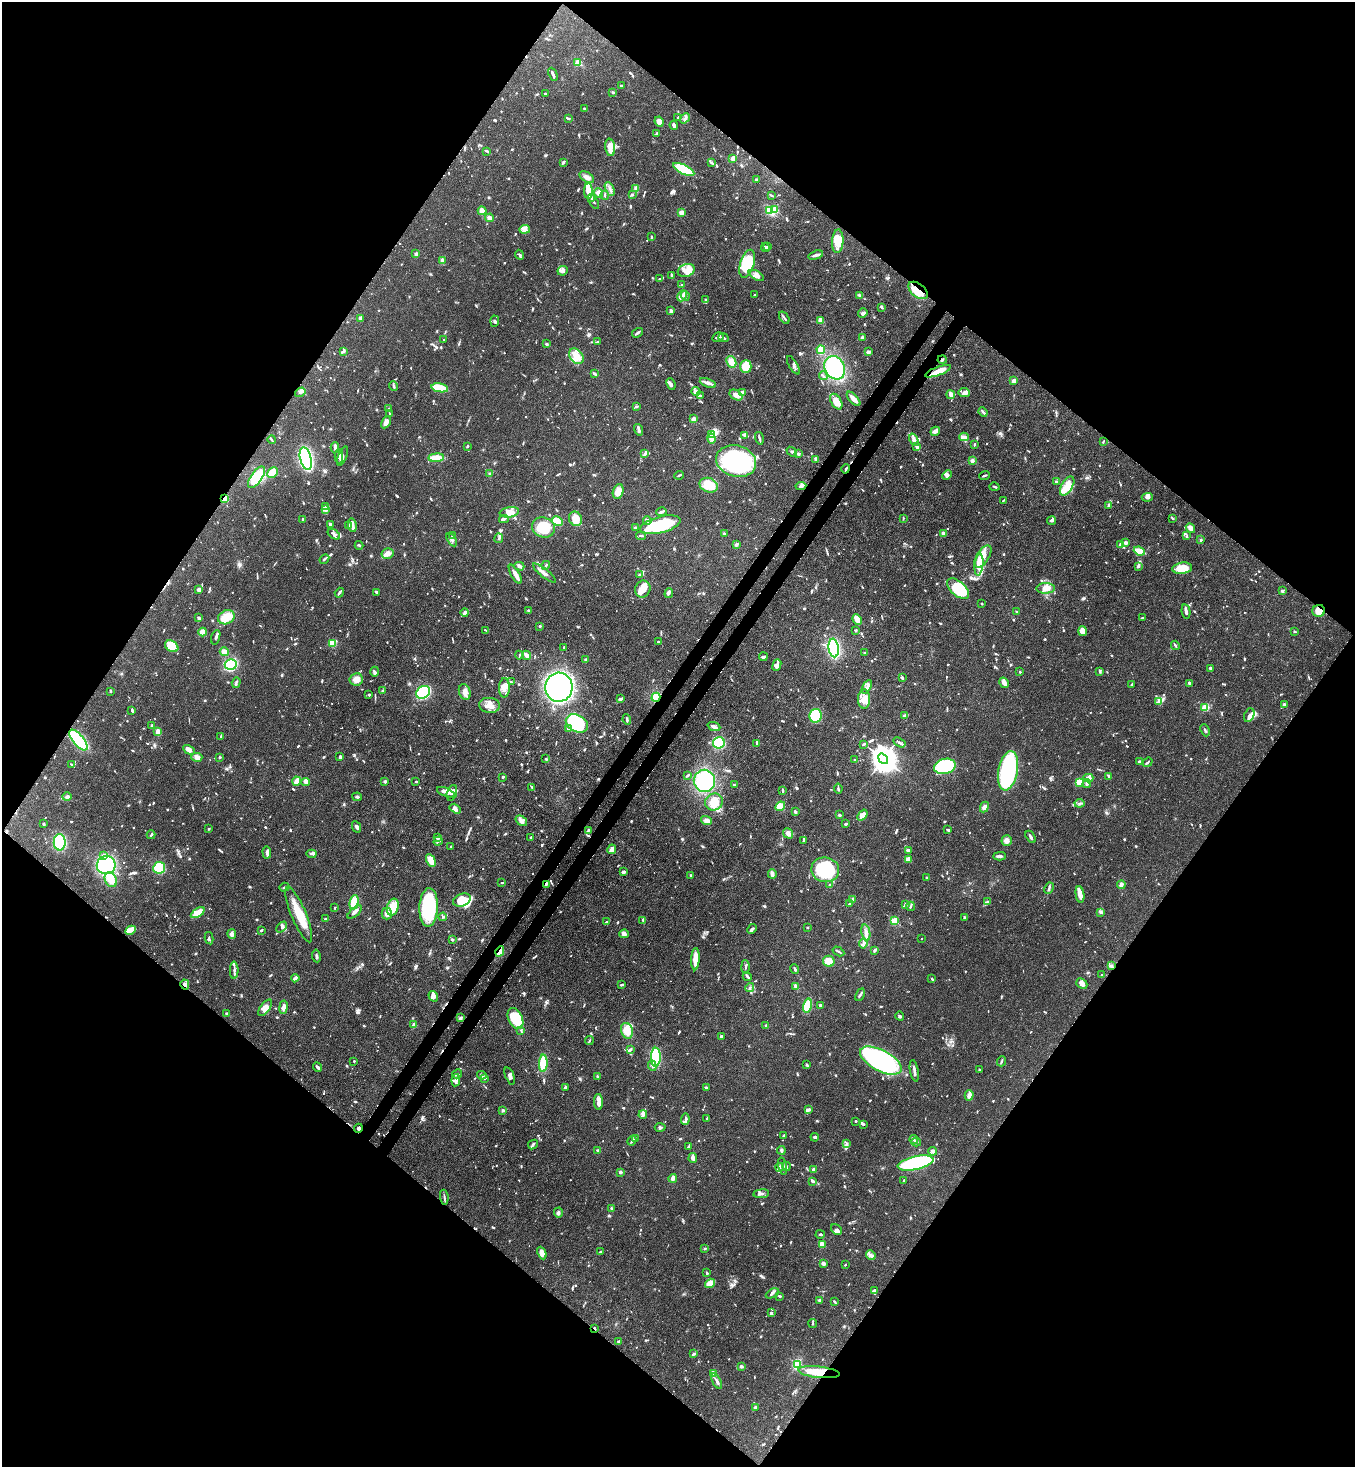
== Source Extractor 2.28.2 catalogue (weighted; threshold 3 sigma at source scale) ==
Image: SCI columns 364-5774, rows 60-5918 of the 5999 x 5977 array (HDU 1 of 3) = the unmasked area's bounding box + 8 px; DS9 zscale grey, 4 x 4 block average (1 PNG px = mean of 4 x 4 image px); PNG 1357 x 1469 px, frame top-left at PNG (2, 2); each listed source drawn as its Kron ellipse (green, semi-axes under 4 px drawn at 4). Shown black and unused: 51% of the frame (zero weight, under 3 of 4 exposures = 7% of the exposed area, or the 3 px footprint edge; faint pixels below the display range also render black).
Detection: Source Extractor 2.28.2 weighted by HDU 2 'WHT'. Background 0.0905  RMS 0.0038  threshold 0.017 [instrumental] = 3 sigma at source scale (4.5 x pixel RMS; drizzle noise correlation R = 1.50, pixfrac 1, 0.05/0.05 arcsec/px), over >= 5 px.
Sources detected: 1524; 3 too faint to see at this stretch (4 x 4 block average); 9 inside a brighter object's white glare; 15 cosmic-ray / hot-pixel residue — neither listed nor drawn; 63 coinciding with a brighter row at this scale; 117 inside a brighter listed object's ellipse — not listed separately; of the other 1317, all 500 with FLUX_AUTO >= 2.45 (the completeness limit of this list) listed and drawn (817 fainter detections not listed), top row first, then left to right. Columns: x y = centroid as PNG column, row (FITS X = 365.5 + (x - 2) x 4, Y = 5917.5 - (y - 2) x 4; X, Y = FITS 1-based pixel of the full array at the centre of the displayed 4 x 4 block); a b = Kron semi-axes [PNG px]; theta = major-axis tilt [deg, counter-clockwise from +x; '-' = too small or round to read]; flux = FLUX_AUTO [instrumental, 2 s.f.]
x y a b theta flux
578 63 2 2 - 83
553 74 7 2 -67 8.9
622 86 3 2 - 5
613 92 2 2 - 4.1
545 93 2 2 - 5.7
584 108 2 2 - 3.5
678 118 4 2 - 2.8
685 118 5 2 - 5.1
568 119 4 2 - 2.8
659 122 5 3 - 17
674 125 4 2 - 7.1
657 133 4 2 - 2.5
610 147 9 5 -83 31
487 151 3 2 - 4.3
733 158 3 3 - 12
711 162 3 2 - 2.9
563 163 3 2 - 4.3
684 169 11 4 -27 140
587 177 8 4 -33 11
757 179 3 2 - 5.3
610 189 7 2 -63 5.9
636 189 4 3 - 8
588 191 8 4 90 17
598 193 5 4 - 11
632 194 2 2 - 3.9
605 195 4 2 - 3.3
771 195 3 2 - 3.5
592 198 4 2 - 4.6
593 202 8 2 -59 4
769 210 2 2 - 140
775 210 2 2 - 150
482 211 4 3 - 16
681 212 2 2 - 62
489 218 4 4 - 7.3
525 229 5 4 - 15
652 237 3 2 - 2.9
838 241 12 5 86 40
765 247 4 2 - 2.6
768 247 2 2 - 4.9
416 254 2 2 - 14
519 255 5 3 - 4
816 255 7 3 17 8.3
442 261 4 3 - 7.6
747 264 14 7 73 120
563 271 5 4 - 6.4
686 271 9 6 21 20
756 275 8 2 -30 7.5
672 276 4 2 - 4
660 279 4 3 - 3.4
682 285 3 2 - 2.6
918 290 11 6 -38 40
755 295 2 2 - 3
859 295 4 3 - 3.2
682 296 6 3 64 6.7
685 296 5 3 - 4.9
705 299 2 2 - 3.1
882 307 3 2 - 3.9
671 311 3 3 - 4.6
863 313 5 3 - 7.5
360 318 4 2 - 6.8
784 318 7 2 -54 4.8
820 320 3 2 - 20
495 321 5 2 - 3.3
637 333 6 2 34 6.6
718 337 6 2 29 4.1
723 338 5 2 - 6
862 338 3 3 - 4.8
443 340 2 2 - 6.5
597 342 3 2 - 2.6
546 344 3 2 - 4.1
821 350 4 3 - 34
344 351 4 3 - 3.3
869 352 4 2 - 6.4
576 356 8 6 -50 22
942 359 4 2 - 3.1
731 362 6 5 - 21
793 365 10 3 -58 7.6
746 366 6 5 - 56
835 368 12 10 -60 170
938 371 13 4 21 40
594 374 3 2 - 5.7
823 376 4 2 - 3.2
1014 381 3 2 - 18
708 383 8 3 -20 10
671 384 6 4 -66 6.2
393 386 5 2 - 5.1
440 388 8 3 -11 73
696 391 4 3 - 7.1
300 392 6 3 35 6.8
742 392 4 2 - 5.2
964 392 5 4 - 8.7
700 395 4 2 - 2.5
736 395 7 4 -31 14
951 395 4 2 - 15
854 399 9 2 -47 22
836 402 8 5 -59 32
637 406 3 2 - 4.1
389 409 2 2 - 3.7
983 412 5 2 - 3.4
390 414 3 2 - 4.1
693 419 2 2 - 60
386 422 6 4 61 8.3
638 430 6 3 -74 7.1
935 431 5 3 - 10
712 434 4 3 - 61
744 435 3 3 - 4.4
964 437 5 3 - 20
712 438 5 2 - 16
759 438 6 2 -74 5.5
272 440 4 2 - 3.4
914 440 6 3 -67 11
1103 442 3 2 - 2.5
975 444 2 2 - 3.5
467 447 2 2 - 4.3
917 447 3 3 - 5.1
335 448 5 3 - 6.8
792 452 6 2 -40 4.6
799 453 4 4 - 4
645 454 4 2 - 5.6
339 456 7 3 -90 14
342 456 10 3 69 8.6
436 458 8 3 5 37
306 459 11 5 -76 350
816 459 3 2 - 6.6
736 461 20 15 -16 320
972 461 2 2 - 40
846 469 5 2 - 2.7
272 473 6 4 45 31
489 474 3 2 - 2.9
679 475 5 2 - 2.5
947 475 5 4 - 6.8
984 476 5 2 - 4.6
256 477 12 5 54 97
1056 482 3 2 - 3.8
709 485 9 7 -21 46
801 486 5 3 - 6.4
1067 486 10 5 58 22
994 487 5 2 - 3.1
618 491 7 5 73 25
1147 497 5 3 - 6.3
225 499 3 3 - 30
1003 500 4 2 - 2.5
1108 505 2 2 - 3.6
326 507 3 2 - 2.8
325 509 3 2 - 3.8
509 512 9 5 8 17
662 512 5 2 - 6.4
903 518 3 2 - 2.8
1172 518 4 2 - 3.7
303 519 2 2 - 13
504 519 5 3 - 4.9
575 519 7 6 - 37
647 520 4 2 - 4
557 521 6 4 -29 50
1052 521 4 3 - 4.8
330 524 2 2 - 10
349 525 3 2 - 4.4
352 525 7 2 -79 23
660 525 21 8 14 180
543 527 11 10 - 70
635 528 3 3 - 3.8
1190 528 5 3 - 17
724 533 3 2 - 3.6
334 534 7 3 -36 6.1
943 534 3 2 - 12
452 535 2 2 - 2.8
641 536 5 2 - 4
1187 536 3 3 - 2.7
499 538 5 2 - 3.5
452 539 7 3 -60 7.1
1201 540 3 2 - 3.6
1126 543 2 2 - 16
1120 544 3 2 - 2.8
359 545 4 2 - 3.3
736 545 3 3 - 4.5
1139 551 6 2 -22 48
387 554 6 5 - 13
983 556 12 6 57 34
324 559 5 2 - 3.4
546 565 4 2 - 3.6
979 565 11 4 83 52
519 566 5 3 - 6.4
1138 566 3 2 - 6.1
1182 568 10 5 8 50
544 573 14 2 -38 9.2
515 574 11 2 -60 21
639 575 3 3 - 3
1046 588 9 5 2 18
199 589 3 3 - 6.1
643 589 8 7 - 24
958 589 13 7 -42 120
1282 591 2 2 - 4.3
376 592 3 2 - 5.3
339 593 5 2 - 5.5
669 593 5 4 - 5.5
982 604 2 2 - 2.5
529 611 3 2 - 6.5
1186 611 7 2 -78 10
1319 611 6 6 - 29
465 612 4 3 - 4
1017 612 3 2 - 3
226 617 8 6 28 37
198 618 4 3 - 4.5
1142 618 4 2 - 4.6
857 620 5 3 - 19
540 626 2 2 - 11
485 630 2 2 - 3.9
856 630 2 2 - 3.8
1082 631 5 3 - 35
1295 631 3 2 - 2.8
203 632 4 3 - 22
216 637 7 2 73 6.6
659 642 3 2 - 5
332 643 4 3 - 28
1175 645 5 2 - 3.6
172 646 7 5 -34 54
564 647 2 2 - 4.4
834 648 9 5 -82 250
224 652 4 4 - 15
865 653 3 2 - 3.3
519 655 4 2 - 2.9
527 655 5 3 - 13
763 657 4 2 - 5.8
585 660 3 2 - 2.7
231 665 6 5 - 140
777 665 6 3 69 20
1211 669 4 2 - 6.9
1100 671 4 2 - 3.4
375 672 5 3 - 5.8
1020 672 2 2 - 5.3
902 678 3 2 - 3.4
356 679 7 6 - 15
511 682 2 2 - 3.2
236 683 5 2 - 5.1
1004 683 6 4 -58 11
1189 683 3 2 - 5.7
1132 684 3 2 - 2.5
559 687 14 14 - 1100
867 687 7 4 61 7.9
504 688 10 5 88 16
110 691 3 2 - 3.3
383 691 4 3 - 3.6
423 692 7 5 36 200
465 692 8 5 -72 15
369 695 2 2 - 3.6
656 697 4 3 - 41
620 699 4 3 - 5.1
864 699 9 6 89 21
1159 702 4 3 - 6.2
1284 704 3 2 - 4.7
489 705 10 7 -5 23
1205 708 2 2 - 120
132 710 3 2 - 5.1
1249 715 7 5 66 8.4
816 716 7 6 - 100
904 716 4 2 - 11
627 720 5 2 - 5
577 723 12 8 -26 190
152 726 3 2 - 6.4
714 727 7 3 -21 9.3
568 729 3 3 - 3.2
1205 730 6 2 -65 3.8
158 732 3 2 - 25
221 736 3 2 - 3.4
78 740 13 5 -49 170
899 742 6 2 -31 5
719 743 6 5 - 89
757 743 3 2 - 3.4
863 744 3 2 - 2.9
189 750 6 4 -29 13
197 757 5 4 - 15
219 757 2 2 - 3.7
340 757 3 2 - 7.5
546 759 2 2 - 3
883 759 5 4 - 3300
855 760 2 2 - 4.7
1140 762 3 3 - 4.9
1147 762 5 2 - 3.4
72 765 3 2 - 2.6
945 766 11 7 14 150
1008 771 20 9 79 370
687 776 4 2 - 3
1109 776 4 2 - 6.8
503 777 3 2 - 3.1
1088 778 5 3 - 13
297 781 4 2 - 33
385 781 2 2 - 23
416 781 3 2 - 2.6
704 781 11 10 - 130
306 782 4 3 - 7.1
1079 782 4 3 - 48
1087 783 4 3 - 9.9
734 785 3 2 - 2.8
532 787 4 2 - 3.4
838 789 5 2 - 4
783 791 3 2 - 3.9
446 792 9 4 -21 9.5
452 793 8 5 71 11
67 797 4 3 - 6.4
357 797 5 2 - 3.9
714 802 9 8 - 45
1079 803 5 2 - 3.3
780 806 5 4 - 25
984 807 5 4 - 9.2
455 809 6 3 -32 8.4
795 812 3 2 - 5.3
839 815 3 2 - 2.9
862 815 6 4 52 14
707 820 6 4 -15 10
521 821 6 4 -37 11
43 824 3 2 - 3.3
846 824 3 2 - 4.1
356 827 6 4 -63 5.9
208 829 2 2 - 4.1
588 830 4 2 - 2.5
948 830 3 2 - 5.5
788 833 5 4 - 12
151 835 4 2 - 3.5
531 837 3 2 - 2.8
1031 837 7 2 -57 7.6
437 838 2 2 - 37
804 840 4 2 - 2.9
438 841 5 2 - 3.6
1007 841 5 5 - 11
60 842 8 6 -89 160
451 846 2 2 - 4.8
612 849 5 3 - 15
908 850 3 2 - 7.5
267 852 6 3 -86 6.2
311 854 5 2 - 4
103 855 4 3 - 6.3
1000 856 6 3 3 6.2
908 859 3 3 - 21
431 861 7 4 -65 32
106 865 9 9 - 310
159 868 6 6 - 100
825 870 14 12 -9 190
623 872 3 3 - 6.7
772 874 5 3 - 11
690 875 2 2 - 2.8
927 878 4 2 - 2.7
111 880 8 5 -68 30
502 883 3 2 - 3.3
546 884 3 2 - 2.7
829 885 2 2 - 2.9
1121 885 4 3 - 12
284 887 5 2 - 3.3
1049 888 6 2 63 3.8
1080 894 8 4 -82 19
462 900 9 6 21 50
852 900 3 2 - 7.1
354 902 7 4 77 52
987 902 4 3 - 5.4
849 904 3 2 - 2.7
906 904 2 2 - 11
910 906 5 2 - 3.8
393 907 8 5 73 45
429 907 19 9 88 210
335 908 2 2 - 2.6
355 912 9 3 42 9.2
1100 912 3 2 - 3.1
198 913 8 3 31 42
387 913 6 5 - 17
299 915 30 7 -67 60
443 917 4 2 - 3.1
965 918 3 2 - 3.3
326 919 4 3 - 3.2
643 920 3 2 - 2.9
894 921 2 2 - 170
606 922 4 2 - 3
282 927 6 3 47 5.9
807 927 2 2 - 3.2
752 929 5 3 - 6.1
131 930 5 3 - 9.2
261 930 3 2 - 2.7
866 932 8 3 -79 8.3
232 934 5 4 - 7.4
624 934 5 3 - 8.3
209 938 6 2 -77 3.6
921 938 2 2 - 2.6
452 940 3 2 - 2.9
863 944 5 2 - 4.3
875 950 3 2 - 6.6
500 951 5 3 - 9.9
838 951 6 2 -30 3.2
316 956 6 2 -82 6.5
695 959 11 4 87 29
829 961 6 5 - 25
1112 966 3 2 - 3.6
746 967 7 2 -87 3.5
795 969 5 2 - 4.4
234 970 9 3 90 7.3
1102 974 2 2 - 3.9
747 976 5 2 - 4.1
295 978 4 3 - 6.7
932 979 3 2 - 3.3
185 984 5 3 - 5.8
1082 984 6 4 -42 12
621 985 2 2 - 2.5
796 986 4 2 - 7.7
750 988 5 2 - 3.7
860 995 7 2 64 4.9
433 996 5 4 - 10
820 1005 2 2 - 19
807 1006 7 4 74 48
284 1007 7 3 82 11
265 1008 10 4 52 15
226 1014 4 2 - 2.5
900 1016 4 3 - 4.2
460 1018 4 3 - 5
515 1019 11 7 -64 150
414 1024 4 3 - 11
766 1026 3 2 - 3.2
521 1030 3 2 - 2.6
627 1031 8 6 -72 35
721 1037 4 2 - 4.7
589 1041 5 2 - 2.5
630 1049 4 2 - 4
656 1057 9 5 90 180
354 1061 2 2 - 2.5
881 1061 23 10 -28 410
1002 1061 5 2 - 4.4
543 1063 8 3 87 74
807 1065 4 2 - 4
652 1066 5 2 - 6.7
317 1067 5 2 - 5.3
979 1070 3 2 - 3.5
914 1071 11 2 -79 12
457 1074 5 2 - 3.6
482 1075 5 3 - 4
510 1076 9 3 -69 6.6
597 1076 4 2 - 2.6
484 1078 4 2 - 5.5
456 1080 6 3 80 11
565 1087 3 3 - 4.4
706 1087 3 2 - 3
969 1095 5 3 - 15
598 1102 8 4 -88 10
808 1109 4 2 - 9.9
503 1110 3 3 - 2.9
643 1114 4 3 - 9.8
707 1118 2 2 - 2.5
685 1119 6 2 84 4.6
855 1121 2 2 - 4.6
864 1124 4 2 - 3
660 1127 5 3 - 3.9
358 1128 4 3 - 5.1
784 1135 4 2 - 2.5
815 1137 4 2 - 5.6
635 1138 3 2 - 2.8
914 1140 4 3 - 3.9
632 1141 5 2 - 5
916 1142 5 2 - 6.4
533 1144 5 3 - 4.1
847 1144 4 2 - 2.7
688 1146 3 2 - 3.2
598 1150 3 2 - 4.1
781 1150 4 3 - 5.1
932 1151 4 3 - 6.1
693 1158 5 4 - 7.3
915 1163 18 6 12 350
783 1166 8 3 -76 7.1
786 1166 4 2 - 3.3
780 1167 4 2 - 2.8
814 1170 3 2 - 9.6
620 1172 3 3 - 4.1
673 1178 4 2 - 12
812 1181 3 3 - 5.1
904 1181 3 2 - 2.5
761 1194 8 2 7 5.6
444 1197 7 2 -81 4.4
611 1208 3 2 - 3.4
558 1213 5 3 - 5
836 1230 6 4 -39 7.8
820 1234 5 3 - 3.7
822 1244 2 2 - 26
705 1249 3 2 - 2.7
600 1252 2 2 - 5.7
542 1253 7 4 -66 13
871 1255 5 3 - 6.8
823 1263 4 3 - 8.6
845 1265 2 2 - 2.8
707 1273 3 2 - 3
710 1283 5 3 - 29
875 1290 3 2 - 4.8
772 1293 7 4 29 6.3
780 1296 4 2 - 3.3
820 1300 3 3 - 4.1
834 1301 3 2 - 2.8
771 1313 3 2 - 3.4
813 1323 4 2 - 2.5
595 1328 3 2 - 2.8
619 1342 2 2 - 8.4
693 1353 4 2 - 2.7
797 1364 2 2 - 200
741 1367 2 2 - 4
819 1372 21 5 -6 56
713 1373 2 2 - 19
717 1381 8 2 -62 11
756 1407 3 2 - 3.5
Overlapping masked pixels (flux is a lower limit): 13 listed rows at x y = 918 290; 942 359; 938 371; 846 469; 225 499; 1319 611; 656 697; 546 884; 500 951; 185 984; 358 1128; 595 1328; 819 1372
Diffuse or blended objects may show on this block-average render without a row.